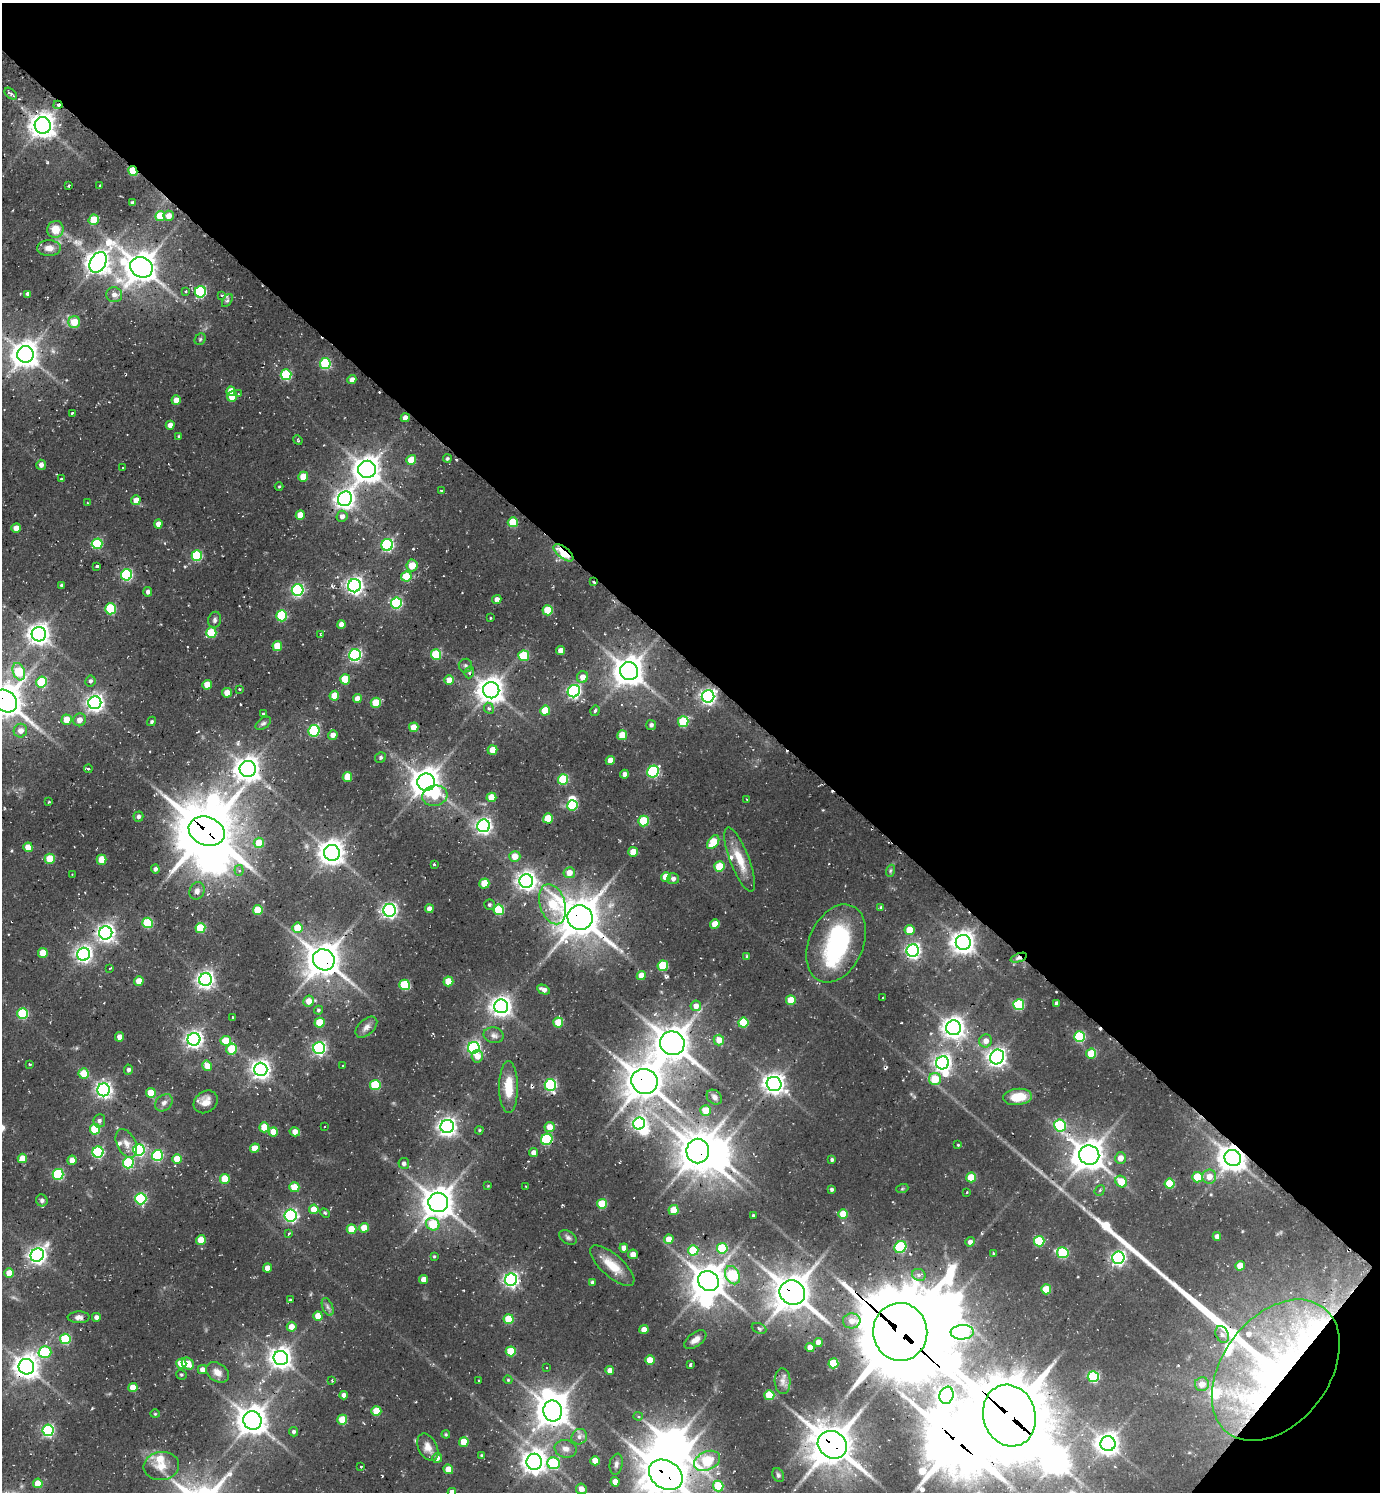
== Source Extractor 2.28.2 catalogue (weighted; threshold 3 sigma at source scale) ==
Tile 8 of 4 x 4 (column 4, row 2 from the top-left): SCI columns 4434-5811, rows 3011-4500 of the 5997 x 5989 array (HDU 1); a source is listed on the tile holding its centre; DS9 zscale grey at full resolution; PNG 1382 x 1494 px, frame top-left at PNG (2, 3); each listed source drawn as its Kron ellipse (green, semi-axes under 4 px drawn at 4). Shown black and unused: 45% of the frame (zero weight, under 2 of 3 exposures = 3% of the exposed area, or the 3 px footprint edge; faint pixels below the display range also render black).
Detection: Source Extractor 2.28.2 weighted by HDU 2 'WHT'; one run over the whole footprint, this tile lists its part. Background 0.101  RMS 0.0091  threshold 0.0409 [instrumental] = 3 sigma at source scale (4.5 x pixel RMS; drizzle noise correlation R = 1.50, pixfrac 1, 0.05/0.05 arcsec/px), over >= 5 px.
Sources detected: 431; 1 too faint to see at this stretch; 18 inside a brighter object's white glare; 4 cosmic-ray / hot-pixel residue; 4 long thin detections or spike segments (spike, bleed or trail) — neither listed nor drawn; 8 inside a brighter listed object's ellipse — not listed separately; the other 396 listed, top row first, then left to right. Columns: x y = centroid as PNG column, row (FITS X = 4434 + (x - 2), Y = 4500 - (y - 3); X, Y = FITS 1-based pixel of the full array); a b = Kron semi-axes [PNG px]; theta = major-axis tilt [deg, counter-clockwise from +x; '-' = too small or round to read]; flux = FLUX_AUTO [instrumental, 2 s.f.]
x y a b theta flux
11 94 7 4 -42 2.5
58 105 4 4 - 2.8
43 125 8 8 - 910
133 171 5 3 - 40
68 185 3 3 - 1.3
100 186 2 2 - 0.74
132 203 4 3 - 1.8
160 216 5 5 - 21
169 216 5 5 - 6.9
94 220 5 5 - 18
55 229 8 8 - 12
49 248 12 8 -2 7.1
98 262 11 7 61 830
141 267 11 10 - 1400
186 291 4 3 - 1.4
200 292 6 5 - 84
28 294 4 4 - 3.6
114 295 8 7 - 4.9
221 295 4 3 - 1
227 301 7 4 56 1.7
74 322 6 6 - 15
200 339 6 5 - 1.4
25 354 8 8 - 1000
325 364 5 5 - 69
286 375 5 5 - 61
352 380 4 4 - 5.5
231 391 5 4 - 7.9
238 394 4 4 - 1.2
232 396 5 5 - 16
176 400 5 4 - 8.7
72 413 3 3 - 2.5
405 418 4 4 - 6.4
170 425 4 4 - 5.7
179 436 4 4 - 0.9
298 440 5 4 - 0.94
447 459 4 4 - 1.5
411 460 5 5 - 18
41 465 5 5 - 3.9
122 467 3 3 - 1.5
367 469 8 8 - 1000
303 477 5 4 - 16
61 479 3 3 - 2.6
279 487 4 3 - 0.8
441 491 4 3 - 1.2
345 499 7 7 - 490
136 500 5 4 - 7.7
87 503 3 2 - 0.66
300 515 5 4 - 14
342 516 6 5 - 4.7
513 522 5 5 - 26
158 524 4 4 - 7
16 528 5 4 - 10
97 544 5 5 - 56
387 545 6 6 - 130
563 553 12 5 -38 51
197 556 5 5 - 60
412 565 6 5 - 16
97 566 3 3 - 2.2
127 575 5 5 - 97
406 577 5 5 - 27
594 582 3 2 - 1.7
61 585 4 3 - 1.2
354 586 6 6 - 360
298 590 6 5 - 140
148 592 4 4 - 3.1
497 599 4 4 - 4.1
396 603 5 5 - 96
110 609 5 5 - 65
548 610 5 5 - 26
282 616 5 5 - 59
490 618 3 2 - 0.96
215 620 8 6 77 2.4
341 624 4 4 - 6
211 633 5 5 - 38
39 634 7 7 - 620
321 635 4 3 - 0.9
277 646 5 4 - 19
561 651 4 4 - 7.8
355 655 6 5 - 160
436 655 5 5 - 41
524 656 5 5 - 37
465 665 7 7 - 2.2
629 671 9 9 - 1300
19 672 9 6 -70 44
469 672 6 4 71 1.7
582 677 6 5 - 7.3
345 679 5 5 - 30
449 680 5 4 - 10
90 681 5 5 - 2.2
42 682 5 5 - 44
207 685 5 4 - 14
240 689 3 2 - 1.1
491 690 8 8 - 1000
574 691 6 6 - 180
227 693 5 5 - 8.7
334 696 5 4 - 15
708 696 6 6 - 290
357 699 4 4 - 7.8
5 701 13 10 -42 1600
95 703 6 6 - 380
376 703 5 5 - 27
489 708 6 5 - 1.9
545 711 5 5 - 24
595 711 5 5 - 2.3
263 714 3 3 - 2.4
67 720 5 5 - 17
79 720 6 6 - 6.9
152 721 5 4 - 1.4
683 722 5 5 - 44
263 723 9 5 35 2.2
651 725 5 5 - 2.8
414 727 5 4 - 14
20 731 7 6 - 5.8
314 731 6 5 - 85
333 735 5 4 - 6
622 735 5 5 - 17
492 750 5 4 - 13
381 757 6 5 - 1.7
610 760 4 4 - 8.4
88 769 4 3 - 4
248 769 8 8 - 870
653 772 6 5 - 96
624 774 4 4 - 3.6
347 777 5 5 - 17
563 779 5 5 - 49
426 782 9 8 - 1200
435 796 13 10 16 22
491 797 5 4 - 16
746 799 3 2 - 0.62
49 802 3 3 - 0.92
572 805 5 5 - 50
138 817 5 5 - 2.6
548 818 5 5 - 26
644 821 5 5 - 45
484 826 6 6 - 290
207 831 18 14 -22 3200
713 842 8 5 52 24
259 843 5 5 - 21
28 847 5 4 - 13
633 852 5 5 - 16
332 853 8 7 - 890
515 856 5 5 - 12
50 859 5 5 - 24
102 860 5 4 - 21
740 860 34 9 -69 20
434 864 3 3 - 1.6
719 867 5 5 - 31
155 869 4 4 - 2.5
239 870 5 4 - 1.9
890 871 6 4 72 1.4
569 873 5 5 - 9.1
72 875 3 3 - 0.67
666 877 5 4 - 17
673 879 6 5 - 2.9
526 881 7 7 - 450
484 883 5 5 - 22
197 891 9 7 73 4.2
553 904 20 12 -72 42
489 905 5 5 - 1.5
881 907 4 3 - 1.2
429 909 4 4 - 5.8
258 910 5 5 - 25
389 910 6 6 - 270
499 910 5 5 - 44
580 918 12 12 - 2300
147 923 5 5 - 52
715 924 5 4 - 16
200 928 5 5 - 39
297 928 5 5 - 19
910 930 5 5 - 19
106 933 6 6 - 390
963 942 7 7 - 770
836 943 41 27 66 100
913 951 6 6 - 270
43 953 5 5 - 15
84 954 6 6 - 310
747 956 4 4 - 1.1
1019 958 8 4 20 2.6
324 960 11 10 - 1700
663 966 5 5 - 43
110 968 4 2 - 0.77
641 975 4 4 - 11
206 980 6 6 - 370
139 981 5 4 - 13
448 981 5 5 - 19
405 985 5 5 - 47
543 989 7 4 -24 4
883 998 3 3 - 1.5
791 1000 5 5 - 20
309 1001 5 5 - 10
1057 1003 4 3 - 3.1
1019 1005 5 5 - 65
501 1006 7 7 - 570
696 1006 5 5 - 6.3
318 1010 4 4 - 1.5
23 1013 5 5 - 58
233 1017 3 3 - 1.5
558 1022 5 5 - 25
320 1023 5 5 - 26
743 1023 5 5 - 38
366 1027 13 7 43 5
954 1028 7 7 - 660
494 1035 10 7 -12 3.8
120 1037 5 4 - 5.2
1079 1037 5 5 - 79
194 1039 6 6 - 370
719 1040 5 5 - 9.5
226 1041 5 5 - 23
986 1041 6 6 - 6.3
672 1043 12 11 - 1700
319 1048 6 6 - 180
474 1048 6 6 - 170
231 1049 5 5 - 29
1091 1053 5 5 - 22
477 1056 6 6 - 7.4
997 1057 8 6 52 420
943 1063 6 6 - 380
30 1064 3 3 - 2.8
207 1066 5 4 - 12
343 1066 2 2 - 0.85
261 1069 7 6 - 480
129 1070 5 4 - 2.8
84 1073 5 5 - 17
935 1079 6 6 - 21
644 1081 13 12 - 1900
774 1084 7 7 - 620
375 1085 5 5 - 49
550 1085 6 5 - 110
509 1087 26 9 -90 21
104 1090 6 6 - 300
151 1093 5 4 - 17
714 1097 8 6 -39 3.8
1018 1097 14 8 6 20
206 1102 13 10 37 9.1
164 1103 10 7 42 4.1
706 1110 5 5 - 14
99 1121 6 6 - 2.5
639 1124 6 5 - 190
1060 1125 6 6 - 87
264 1127 5 5 - 21
324 1127 2 2 - 0.9
447 1127 7 6 - 450
549 1127 5 5 - 10
95 1129 5 5 - 43
479 1130 4 3 - 0.96
273 1132 4 4 - 13
295 1132 5 4 - 7.5
547 1139 6 5 - 72
126 1143 15 9 -63 7.8
958 1145 3 3 - 0.87
255 1148 5 4 - 15
139 1150 6 5 - 100
698 1151 12 11 - 1800
98 1152 5 5 - 93
534 1153 4 4 - 6.5
157 1155 5 5 - 89
1089 1155 10 9 - 1500
22 1158 5 4 - 12
1120 1158 6 5 - 8.2
1233 1158 9 8 - 1100
177 1159 5 4 - 18
72 1160 4 4 - 8
832 1160 3 3 - 1.7
128 1163 5 5 - 68
404 1163 5 5 - 2.8
58 1174 5 5 - 74
971 1177 5 5 - 21
1197 1177 5 5 - 29
1209 1177 7 7 - 9.2
225 1179 5 5 - 25
1121 1182 6 5 - 20
1170 1184 5 5 - 34
488 1186 4 3 - 0.74
525 1186 2 2 - 0.56
294 1187 5 5 - 20
832 1189 3 3 - 1.7
902 1189 6 4 19 1.1
1100 1191 6 4 50 1.6
967 1192 4 2 - 0.73
141 1199 5 5 - 93
42 1200 6 5 - 2
438 1202 10 9 - 1400
602 1204 5 5 - 30
314 1209 5 4 - 14
674 1210 5 5 - 23
325 1213 5 3 - 1.2
843 1214 5 4 - 20
290 1215 6 6 - 160
753 1215 3 2 - 0.89
433 1224 7 6 - 35
364 1228 5 4 - 16
351 1229 5 5 - 21
289 1233 3 3 - 0.95
1217 1236 4 4 - 3.6
568 1238 9 6 -33 2.5
669 1239 5 4 - 11
201 1240 5 4 - 18
1039 1241 5 5 - 45
970 1242 4 4 - 3.6
900 1247 6 5 - 79
624 1248 4 4 - 7.3
722 1248 5 5 - 45
693 1250 5 5 - 30
993 1253 3 2 - 0.57
1063 1253 6 5 - 66
633 1254 5 5 - 6
37 1255 7 6 - 370
434 1256 3 3 - 0.89
1118 1258 6 6 - 230
612 1266 28 11 -42 18
1240 1266 5 4 - 12
267 1268 4 4 - 8.5
9 1273 5 4 - 13
732 1275 10 7 -62 71
919 1275 7 6 - 2.8
424 1280 4 4 - 8.5
511 1280 6 6 - 250
709 1281 11 9 -33 1500
592 1282 4 3 - 1.5
1046 1289 5 5 - 23
792 1293 13 12 - 2000
290 1300 3 2 - 0.91
328 1307 9 5 -67 2.4
318 1316 5 4 - 12
79 1317 11 6 2 3.7
96 1317 4 4 - 3.4
509 1319 5 5 - 31
852 1321 9 7 3 7.1
292 1327 5 5 - 8.9
759 1328 8 5 -23 2.1
644 1330 4 4 - 9.8
900 1332 29 27 -86 7100
962 1332 11 7 4 130
1222 1334 9 6 -66 3.7
65 1339 5 5 - 58
695 1340 13 7 36 5.5
818 1342 4 4 - 6.4
810 1347 4 4 - 7.9
511 1351 5 5 - 31
45 1352 6 5 - 59
281 1358 7 7 - 660
650 1360 5 5 - 18
833 1363 5 5 - 32
181 1364 5 5 - 25
188 1364 6 5 - 12
690 1365 4 2 - 1.4
26 1367 8 7 - 830
547 1368 3 2 - 0.57
202 1370 4 4 - 5.8
610 1370 4 4 - 6.3
1276 1370 79 53 53 500
217 1372 12 9 -36 7.8
181 1375 5 5 - 1.4
1093 1377 5 5 - 88
332 1380 3 2 - 0.85
479 1380 3 2 - 0.78
508 1380 4 4 - 0.96
783 1381 13 8 -87 4.8
1202 1384 7 7 - 7.6
133 1387 4 4 - 13
344 1395 4 4 - 4
769 1395 5 5 - 32
947 1395 9 7 71 340
376 1411 5 5 - 18
553 1411 10 9 - 1400
155 1414 4 4 - 0.91
638 1416 5 4 - 1.5
1009 1416 31 26 -73 5500
342 1420 5 5 - 24
252 1421 9 9 - 1300
48 1430 6 5 - 130
293 1432 5 4 - 2.2
446 1434 4 3 - 0.99
579 1437 8 7 - 3.7
464 1442 5 4 - 18
1108 1444 7 7 - 710
832 1445 15 13 -34 2300
428 1447 14 9 -63 7.7
566 1449 11 8 -10 5.8
482 1455 3 3 - 1.2
437 1458 5 5 - 4.5
595 1461 4 4 - 16
707 1461 13 9 25 63
534 1462 8 7 - 740
554 1463 6 6 - 67
616 1464 10 6 80 3
161 1466 18 14 7 14
361 1467 3 2 - 1.2
448 1469 5 4 - 13
666 1475 18 14 -32 2500
778 1475 7 5 -62 2
615 1482 4 4 - 9.9
38 1483 5 4 - 17
718 1486 5 5 - 33
581 1489 5 5 - 5.9
452 1492 4 4 - 5.6
Overlapping masked pixels (flux is a lower limit): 20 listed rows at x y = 58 105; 43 125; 133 171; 563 553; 594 582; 5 701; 207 831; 580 918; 1019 958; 324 960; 644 1081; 698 1151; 1233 1158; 792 1293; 900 1332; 26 1367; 1276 1370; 1009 1416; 832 1445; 666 1475
Isophote crosses this tile's border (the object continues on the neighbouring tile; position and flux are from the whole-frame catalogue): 3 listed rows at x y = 5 701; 666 1475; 452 1492